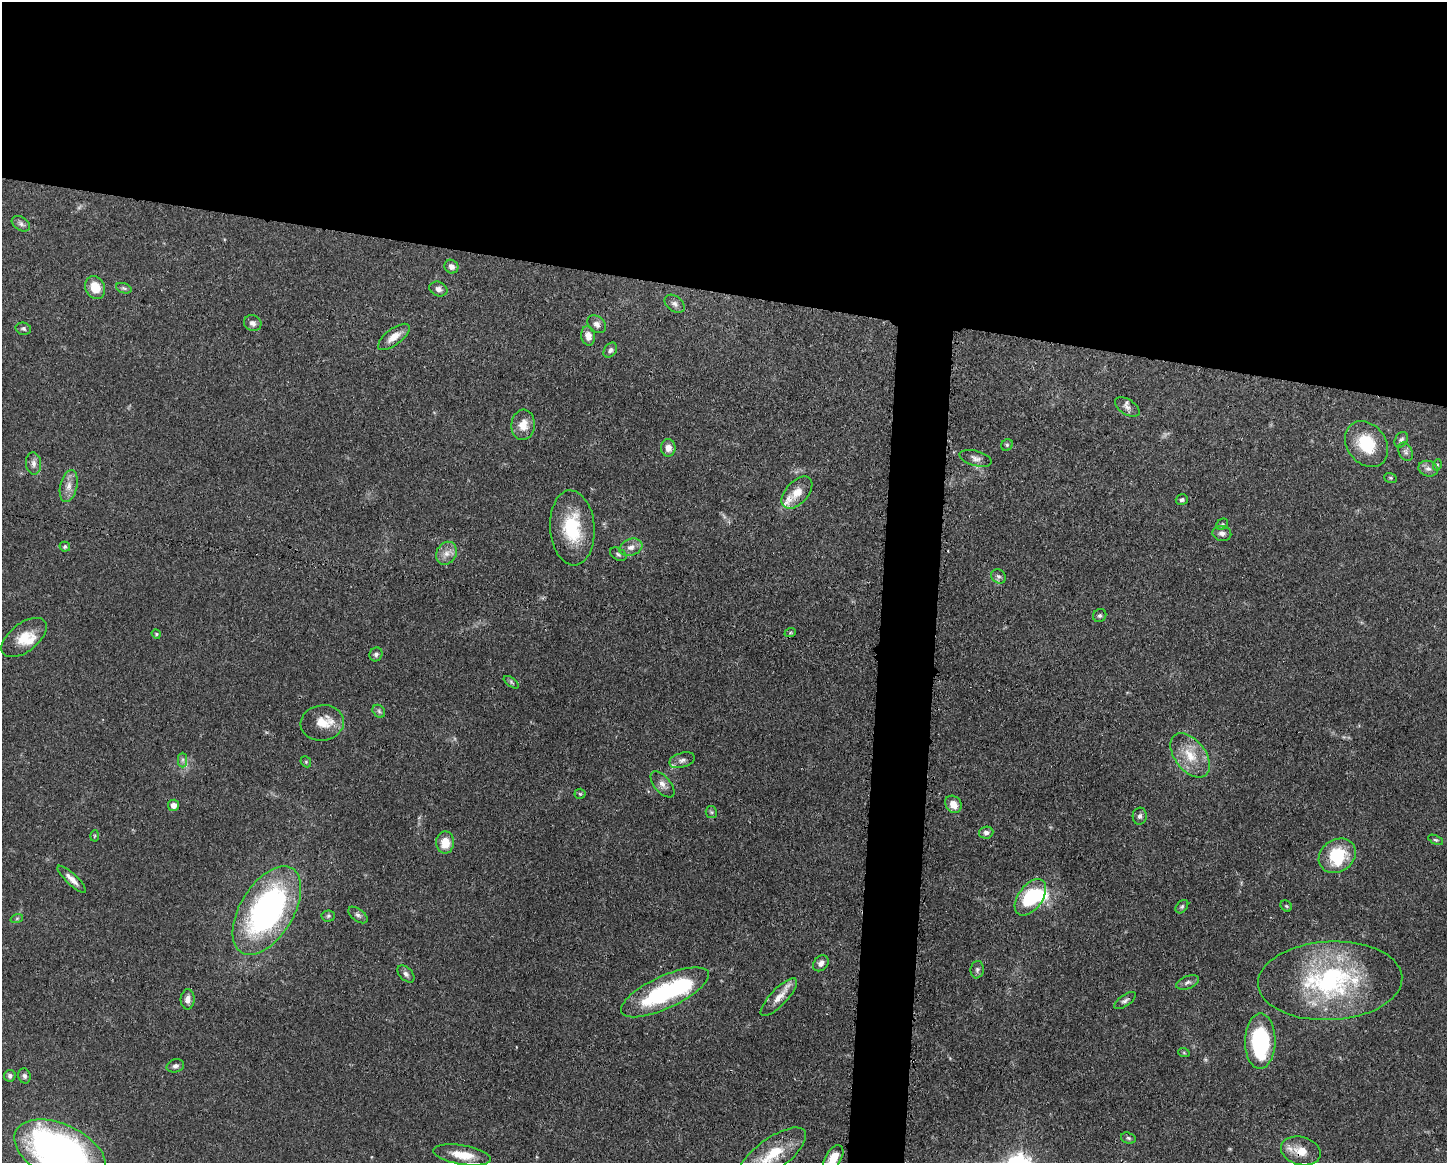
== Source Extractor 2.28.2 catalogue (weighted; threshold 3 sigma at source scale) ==
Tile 2 of 3 x 4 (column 2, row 1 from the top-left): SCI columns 1562-3006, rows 3486-4646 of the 4681 x 4647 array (HDU 1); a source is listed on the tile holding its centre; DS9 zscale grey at full resolution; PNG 1449 x 1165 px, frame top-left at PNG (2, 2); each listed source drawn as its Kron ellipse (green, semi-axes under 4 px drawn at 4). Shown black and unused: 28% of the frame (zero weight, under 3 of 4 exposures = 1% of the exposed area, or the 3 px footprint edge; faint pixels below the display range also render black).
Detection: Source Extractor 2.28.2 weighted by HDU 2 'WHT'; one run over the whole footprint, this tile lists its part. Background 0.0544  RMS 0.0033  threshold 0.0148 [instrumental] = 3 sigma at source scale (4.5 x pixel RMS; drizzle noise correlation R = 1.50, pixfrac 1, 0.05/0.05 arcsec/px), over >= 5 px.
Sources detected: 92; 2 inside a brighter object's white glare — neither listed nor drawn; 4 inside a brighter listed object's ellipse — not listed separately; the other 86 listed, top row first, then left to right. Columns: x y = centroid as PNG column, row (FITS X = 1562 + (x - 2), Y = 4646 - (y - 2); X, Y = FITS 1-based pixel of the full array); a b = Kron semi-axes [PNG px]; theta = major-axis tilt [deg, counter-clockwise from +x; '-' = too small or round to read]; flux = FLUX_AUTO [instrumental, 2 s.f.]
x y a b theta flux
21 224 10 6 -33 1.2
451 267 7 6 - 1.5
95 288 12 9 -67 6.5
124 288 8 5 -19 0.67
438 289 9 7 -22 1.5
675 304 11 7 -37 1.5
253 323 9 7 -22 1.4
597 324 10 8 -40 1.6
23 329 8 6 -14 0.77
588 336 10 7 -82 2.7
394 337 19 8 37 3.4
610 350 8 6 52 0.98
1127 407 13 7 -32 1.8
523 425 15 11 84 4.5
1401 440 8 6 59 0.89
1367 444 25 19 -52 12
1007 445 6 5 - 0.55
668 448 8 7 - 2.5
1406 452 10 6 -64 0.97
976 458 16 7 -16 1.8
33 463 11 7 -84 1.6
1437 465 6 3 73 0.33
1428 469 10 7 -14 1.4
1390 478 6 5 - 0.48
69 486 16 8 78 2.8
797 493 19 11 48 4.4
1182 500 6 5 - 0.81
1222 524 6 5 - 0.54
572 528 37 22 -86 18
1222 533 9 7 -13 1.4
65 547 5 5 - 0.61
631 547 12 8 20 2.1
446 553 12 10 61 2.6
618 554 9 6 -30 0.88
998 576 8 6 -40 0.91
1100 616 7 6 - 0.73
790 633 6 3 19 0.48
156 634 5 4 - 0.38
24 638 26 14 38 7.1
376 654 7 6 - 0.95
511 682 9 4 -36 0.63
379 711 7 5 -47 0.76
322 723 22 18 7 6.3
1190 755 25 15 -53 8.3
183 760 7 4 89 0.79
682 760 13 7 16 1.7
306 762 6 4 -46 0.42
662 784 16 8 -50 2.1
580 794 5 5 - 0.43
953 804 9 7 -53 3.2
174 805 5 5 - 2.5
711 812 6 5 - 0.57
1140 816 8 7 - 0.99
986 833 7 6 - 1.1
95 836 5 3 - 0.36
1436 840 8 4 -25 0.53
445 842 11 9 89 5.9
1337 856 19 16 34 16
72 879 19 5 -43 2.5
1030 897 21 12 53 20
1286 906 6 5 - 0.44
1182 907 7 5 49 0.68
267 910 49 26 59 91
358 915 11 6 -37 1
328 916 7 5 4 0.6
17 918 6 4 19 0.48
821 963 9 6 47 1.5
977 970 9 6 82 0.9
406 974 10 6 -45 1.2
1330 981 72 39 3 57
1188 982 12 6 19 1.2
665 992 48 16 25 36
779 997 25 8 46 4.1
188 999 10 7 87 1.8
1125 1001 12 5 36 1
1260 1041 27 15 89 35
1184 1053 6 3 -19 0.37
175 1066 9 6 14 1.1
10 1076 6 5 - 0.9
24 1076 7 6 - 0.89
1128 1138 7 5 -18 0.68
60 1151 48 27 -24 140
1301 1151 20 14 -15 5.2
772 1154 40 16 36 12
462 1155 29 9 -9 6.5
833 1158 14 7 57 4.7
Overlapping masked pixels (flux is a lower limit): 1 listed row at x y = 1301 1151
Isophote crosses this tile's border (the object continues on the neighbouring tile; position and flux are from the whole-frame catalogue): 3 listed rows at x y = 60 1151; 772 1154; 833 1158